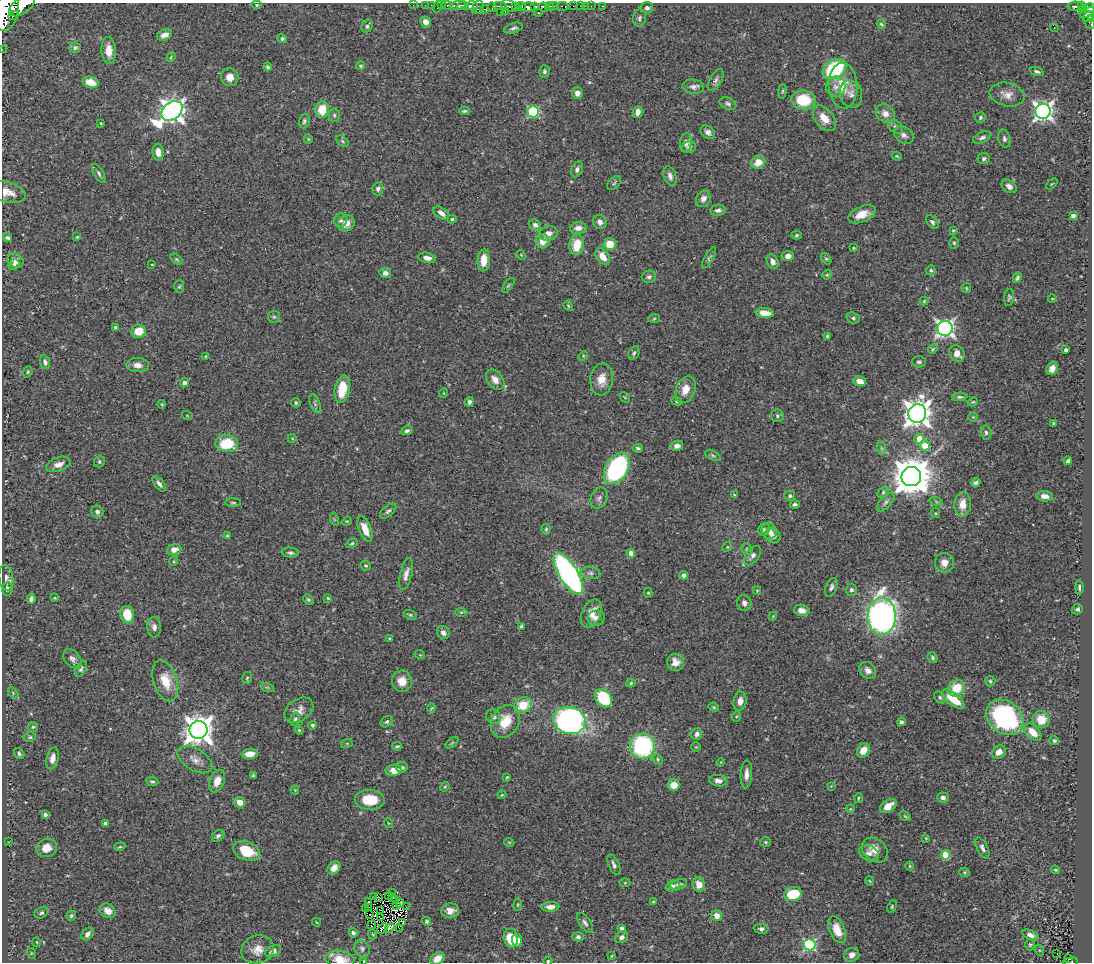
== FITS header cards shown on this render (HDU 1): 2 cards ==
NAXIS1  =                 1090
NAXIS2  =                  960

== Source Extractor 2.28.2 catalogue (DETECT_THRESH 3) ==
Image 1090 x 960 px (HDU 1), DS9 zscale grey, 1 PNG px = 1 image px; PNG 1094 x 964 px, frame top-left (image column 1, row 960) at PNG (2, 3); each listed source drawn as its Kron ellipse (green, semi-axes under 4 px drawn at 4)
Background 0.675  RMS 0.023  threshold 0.0694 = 3 sigma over >= 5 px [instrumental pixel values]
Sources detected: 427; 3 with non-positive FLUX_AUTO (blend fragments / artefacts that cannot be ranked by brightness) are neither listed nor drawn; the other 424 listed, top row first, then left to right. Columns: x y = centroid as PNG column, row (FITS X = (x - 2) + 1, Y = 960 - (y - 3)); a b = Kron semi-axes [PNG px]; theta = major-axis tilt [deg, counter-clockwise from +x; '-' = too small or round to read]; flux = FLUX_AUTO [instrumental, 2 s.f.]
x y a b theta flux
257 5 5 4 - 2.1
413 5 2 2 - 9.1
425 5 2 2 - 7.5
432 5 3 2 - 14
442 5 2 2 - 8.1
447 5 5 3 - 24
22 6 14 8 32 1500
458 6 8 3 3 270
463 6 6 4 6 580
472 6 6 4 0 320
500 6 6 3 3 160
509 6 8 5 -22 260
516 6 3 3 - 70
521 6 5 3 - 66
534 6 4 3 - 110
550 6 4 3 - 150
554 6 5 2 - 190
563 6 6 3 -8 44
573 6 2 2 - 4.5
580 6 3 2 - 19
585 6 2 2 - 5.8
591 6 2 2 - 7.8
602 6 3 2 - 10
1076 6 8 4 -2 130
1082 6 3 2 - 55
437 7 6 2 72 20
478 7 7 5 77 62
492 7 5 4 - 110
528 7 7 5 -5 740
544 7 4 3 - 330
647 8 6 6 - 4.1
1090 8 5 4 - 200
484 9 4 3 - 84
1083 10 3 2 - 31
6 12 20 12 75 5000
500 12 2 2 - 10
505 12 3 2 - 80
538 12 3 2 - 49
1087 13 8 4 30 240
13 15 5 3 - 300
1088 17 5 5 - 220
639 18 9 6 81 4.1
425 22 5 5 - 10
881 24 5 3 - 2.1
1090 24 5 2 - 24
367 26 6 5 - 4.1
1054 27 2 2 - 3.8
514 28 9 5 18 4.3
164 35 8 5 24 12
282 39 4 4 - 3.4
75 48 6 5 - 4
2 49 2 2 - 7.8
109 50 13 7 -86 18
171 57 5 3 - 1.6
361 66 4 4 - 2.5
267 67 4 4 - 3
834 69 13 9 32 140
544 71 6 5 - 3.5
1037 71 7 3 -19 3
230 77 9 8 - 14
716 80 12 6 60 6
91 82 8 5 -18 27
843 86 23 14 -87 36
693 87 11 7 -6 6.7
836 87 10 9 - 9.6
782 91 7 3 82 2.2
577 93 6 5 - 7.1
851 94 14 11 -71 12
1007 94 18 11 -11 16
803 100 12 9 -7 64
728 104 9 5 -27 4.1
322 110 8 7 - 34
172 111 12 8 37 1300
464 111 5 3 - 2.6
1043 111 7 7 - 690
533 112 5 5 - 160
638 112 6 4 77 12
885 113 10 8 -42 13
334 115 6 5 - 3.3
980 117 5 5 - 2.7
824 118 15 9 -52 23
304 121 7 5 72 3.8
101 123 3 2 - 1.3
895 127 8 6 -37 4.8
708 132 8 6 -38 6.1
904 135 11 7 -33 7
982 137 10 5 25 5
308 139 5 4 - 1.8
1004 139 9 6 -74 4.3
342 141 7 4 -37 2.7
686 143 9 6 81 6.2
689 147 7 5 14 4
158 152 8 5 -83 12
897 156 5 3 - 1.8
984 159 6 5 - 4
758 162 7 6 - 20
577 169 8 5 68 5.1
99 173 10 5 -60 4.3
670 176 10 6 -73 7
614 183 8 5 46 2.9
1052 184 7 2 45 1.4
1009 186 8 6 -36 6.8
378 189 7 5 79 4
7 192 19 10 -17 20
703 199 8 7 - 8.1
718 210 8 5 8 6.1
441 213 9 5 -34 8.5
862 214 14 7 23 20
1073 216 4 4 - 7.7
452 219 4 4 - 2.3
341 220 7 6 - 4.1
600 222 7 6 - 7.5
932 222 8 5 -52 3.5
346 223 8 8 - 15
535 225 6 5 - 5.2
578 228 8 5 6 10
953 230 4 3 - 1.6
548 233 9 7 16 11
797 235 5 4 - 2.4
77 237 3 2 - 1.4
7 238 5 4 - 4.2
543 241 7 7 - 19
954 243 6 5 - 2.4
610 244 6 5 - 35
577 245 10 7 78 35
853 248 4 3 - 1.5
521 255 5 4 - 1.6
603 256 9 6 -58 19
788 256 6 5 - 9.6
427 258 9 5 -11 9
709 258 11 4 59 3.5
176 259 7 4 -36 2.2
826 259 6 4 -52 2.4
484 260 11 6 86 24
16 261 8 7 - 10
773 262 8 5 -66 8.8
152 264 3 2 - 1.2
14 265 6 5 - 4.4
931 270 5 4 - 2.8
385 273 6 5 - 7.3
827 275 5 4 - 1.8
649 277 7 6 - 4.4
1017 278 5 3 - 2.9
508 285 9 4 54 2.4
179 287 6 5 - 2.2
966 288 5 4 - 1.9
1009 297 8 5 83 3
1052 299 4 3 - 1.3
924 301 4 4 - 1.8
568 306 5 4 - 2.1
765 313 9 5 -6 18
274 317 6 6 - 2.9
654 318 5 3 - 1.6
853 318 7 5 -17 3
116 328 4 4 - 6.3
945 328 7 7 - 550
138 331 7 6 - 27
827 336 4 4 - 2
933 349 5 4 - 2.2
1066 350 4 4 - 6.1
634 353 7 5 63 3.6
957 353 9 7 -56 14
206 356 4 3 - 1.6
583 356 5 4 - 1.8
45 362 7 4 -72 4.1
919 362 7 5 -1 3.7
138 365 11 7 -5 10
1052 369 7 5 69 8.8
28 372 6 4 68 2.3
602 379 16 11 85 21
495 380 11 7 -53 12
860 381 6 5 - 14
184 383 4 4 - 6
342 389 14 7 80 42
685 390 14 9 68 20
444 393 5 3 - 1.3
625 397 6 2 -45 1.2
960 397 8 4 4 3.4
677 401 5 4 - 2.2
469 402 5 4 - 4.6
973 402 5 4 - 1.7
296 403 5 4 - 2.5
162 404 4 3 - 1.2
315 404 10 5 -72 3.5
917 414 9 9 - 1800
187 415 5 3 - 1.3
777 416 6 6 - 3.3
973 417 4 4 - 1.7
1053 423 3 2 - 1.4
407 431 6 4 21 4
986 432 7 5 -86 3.3
292 438 4 3 - 1.3
919 439 5 5 - 28
227 444 11 8 -7 61
925 445 5 5 - 33
677 446 6 5 - 8
638 448 5 4 - 3.4
881 448 7 4 -71 2.9
713 455 9 4 -26 3
1068 461 4 3 - 3.7
99 462 6 5 - 2.9
58 464 13 7 20 11
617 468 17 11 58 230
911 477 10 9 - 4600
976 483 5 4 - 3.6
159 484 9 4 -54 5.7
883 492 6 4 50 2.9
734 495 4 3 - 1.4
790 496 5 4 - 2.7
1045 496 8 5 -6 11
599 498 11 8 67 6.5
936 501 7 4 -20 2.9
886 502 11 5 49 5.1
233 503 8 3 -1 2.3
795 504 5 4 - 3.6
963 504 12 8 86 18
388 511 10 5 40 4
97 512 6 6 - 5.3
936 513 5 4 - 1.7
334 519 6 4 -71 1.8
347 521 5 4 - 1.8
365 529 13 6 -68 20
546 529 5 4 - 2.4
764 529 6 5 - 2.6
769 531 8 7 - 11
227 536 3 3 - 1.8
773 536 8 7 - 8.4
352 543 6 4 30 2.4
727 547 5 4 - 1.9
174 549 7 5 16 12
747 549 6 5 - 2.8
290 553 8 5 -4 4.3
631 553 4 4 - 15
753 556 11 6 52 6.7
174 561 5 3 - 1.6
944 563 10 9 - 14
366 565 5 5 - 2
590 573 10 6 -8 5.9
406 574 16 6 77 10
568 574 23 9 -58 510
684 575 4 4 - 6.4
6 578 13 7 -81 9.4
831 587 10 5 67 5.6
1079 587 7 3 -90 3.5
7 589 6 5 - 6.2
757 590 4 4 - 1.4
851 590 6 5 - 3.9
648 593 5 4 - 2
55 598 3 3 - 1.5
328 598 4 3 - 1.6
31 599 5 4 - 5.3
308 600 6 4 -49 2.9
744 603 8 7 - 8.1
1077 609 6 5 - 3.3
802 610 8 5 -10 11
461 612 6 4 1 2.1
591 613 15 9 65 19
127 615 9 6 -79 34
410 615 7 4 -21 2.8
773 616 4 3 - 1.3
882 616 18 14 89 700
596 618 8 7 - 9.5
521 626 4 3 - 2.7
154 627 10 7 -86 7.1
443 633 7 6 - 6.7
389 639 3 3 - 1.8
420 655 5 3 - 1.5
933 658 6 4 -50 2.7
72 659 11 7 -50 6.5
675 662 8 8 - 14
81 669 8 5 60 3.3
868 670 9 7 -45 9.1
247 678 6 4 74 2.4
165 681 21 11 -72 33
402 681 10 10 - 18
990 681 5 5 - 2.7
631 683 5 4 - 2.2
267 687 7 4 -18 2.4
956 688 9 7 39 41
13 693 6 4 -47 2
940 697 7 4 -51 2.7
603 698 10 7 -53 92
953 699 13 6 -38 36
740 701 9 6 79 10
523 705 9 7 20 36
714 707 5 4 - 2.3
432 708 4 4 - 1.7
299 710 16 11 35 13
737 716 5 3 - 1.8
493 717 8 6 -41 6.1
1005 717 20 16 -38 270
295 719 7 4 73 3
1041 719 9 8 - 29
569 720 16 13 -14 420
505 721 17 13 58 39
387 722 6 5 - 3.3
901 722 4 4 - 3.6
312 725 4 4 - 2.7
33 727 5 5 - 2.4
199 730 9 9 - 2200
299 730 4 4 - 1.7
1033 732 10 6 -46 22
697 734 6 5 - 6
30 737 6 4 13 2.4
1054 741 5 4 - 2.9
347 743 6 4 19 1.8
452 743 7 4 37 2.3
397 746 5 3 - 2.4
642 746 13 12 - 190
696 747 5 4 - 1.6
863 750 7 6 - 18
999 752 7 6 - 9.9
19 754 6 4 -56 3.5
250 754 8 5 6 17
53 758 11 6 76 10
658 759 5 4 - 2.1
195 760 19 10 -32 14
721 762 4 3 - 1.3
402 767 6 5 - 3.6
394 770 8 5 8 16
746 774 14 5 87 11
253 775 4 3 - 2
507 777 3 3 - 1.7
152 781 6 4 -8 2.7
217 781 12 7 69 16
718 781 9 6 -9 7.9
674 785 6 6 - 19
831 786 4 4 - 1.1
445 787 5 4 - 1.7
295 790 4 4 - 1.3
502 795 4 3 - 1.6
858 798 4 3 - 1.5
943 798 6 5 - 4.6
370 800 15 10 -2 41
240 802 6 5 - 17
888 806 9 5 35 17
850 809 4 3 - 1.3
45 814 4 4 - 4.8
905 816 6 3 -35 1.6
388 823 5 3 - 1.2
105 824 4 4 - 6.2
218 836 7 5 39 4
926 838 4 3 - 1.3
9 842 3 2 - 0.93
509 842 5 3 - 1.3
765 842 5 4 - 2.5
120 847 5 4 - 2.1
47 848 10 9 - 19
982 848 11 5 -63 5.8
875 850 14 11 -41 15
247 851 14 9 -21 48
869 853 10 7 -26 7.1
946 855 4 4 - 60
614 865 11 5 -66 5.9
910 866 4 4 - 1.4
334 868 7 5 50 10
1056 870 4 3 - 2.2
965 872 5 4 - 2
870 881 4 3 - 1.2
625 883 5 3 - 1.5
679 884 9 5 15 4.8
699 884 7 6 - 15
672 886 7 5 24 4.4
392 893 3 2 - 1.1
793 894 9 7 10 47
374 896 3 2 - 2.8
388 896 4 2 - 0.99
392 897 3 2 - 1.8
378 898 3 2 - 0.81
395 900 4 2 - 1.3
369 902 3 2 - 2.3
653 902 4 4 - 2
400 903 4 3 - 2.5
396 905 3 3 - 0.17
518 905 6 3 82 1.5
368 907 3 2 - 0.86
406 907 2 2 - 1.3
550 907 9 5 3 12
892 907 6 4 65 2.2
365 908 3 2 - 1.3
381 910 3 2 - 0.52
108 911 8 6 -34 13
450 911 9 7 12 12
41 913 7 5 26 3.5
370 914 2 2 - 2.3
71 916 5 4 - 2.8
717 916 5 5 - 13
381 918 3 2 - 1.4
427 921 4 4 - 3.1
316 922 4 3 - 1.2
403 923 3 2 - 1.1
585 923 12 5 -55 5.6
371 925 2 2 - 4.7
390 928 5 2 - 1.4
399 928 2 2 - 44
622 928 4 3 - 4.3
382 929 6 3 43 2
761 929 7 5 -3 4.1
837 930 14 8 -67 26
353 933 5 4 - 5.3
87 934 7 5 50 6
372 934 5 3 - 1.4
1030 935 8 5 -24 7.5
578 937 5 4 - 3.9
621 937 7 5 27 5.5
511 938 9 7 -78 39
517 940 6 5 - 12
37 942 5 3 - 1.4
809 945 6 6 - 210
1030 945 6 4 89 2.4
362 949 8 7 - 5
257 950 16 14 21 19
1039 950 6 3 -71 1.8
273 951 8 5 25 7.4
31 953 5 3 - 1.3
1057 953 2 2 - 1
852 955 8 6 29 8.8
611 956 4 2 - 1.2
340 959 15 8 -6 29
437 959 7 5 34 18
1069 959 3 3 - 18
364 961 3 3 - 1.3
548 961 4 4 - 1.9
1070 962 8 3 5 95
At the frame edge (FLAGS 8, measured only in part): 11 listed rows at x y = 22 6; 1090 8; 6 12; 1090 24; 2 49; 7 192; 340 959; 437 959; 364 961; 548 961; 1070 962
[3 non-positive-flux detections neither listed nor drawn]